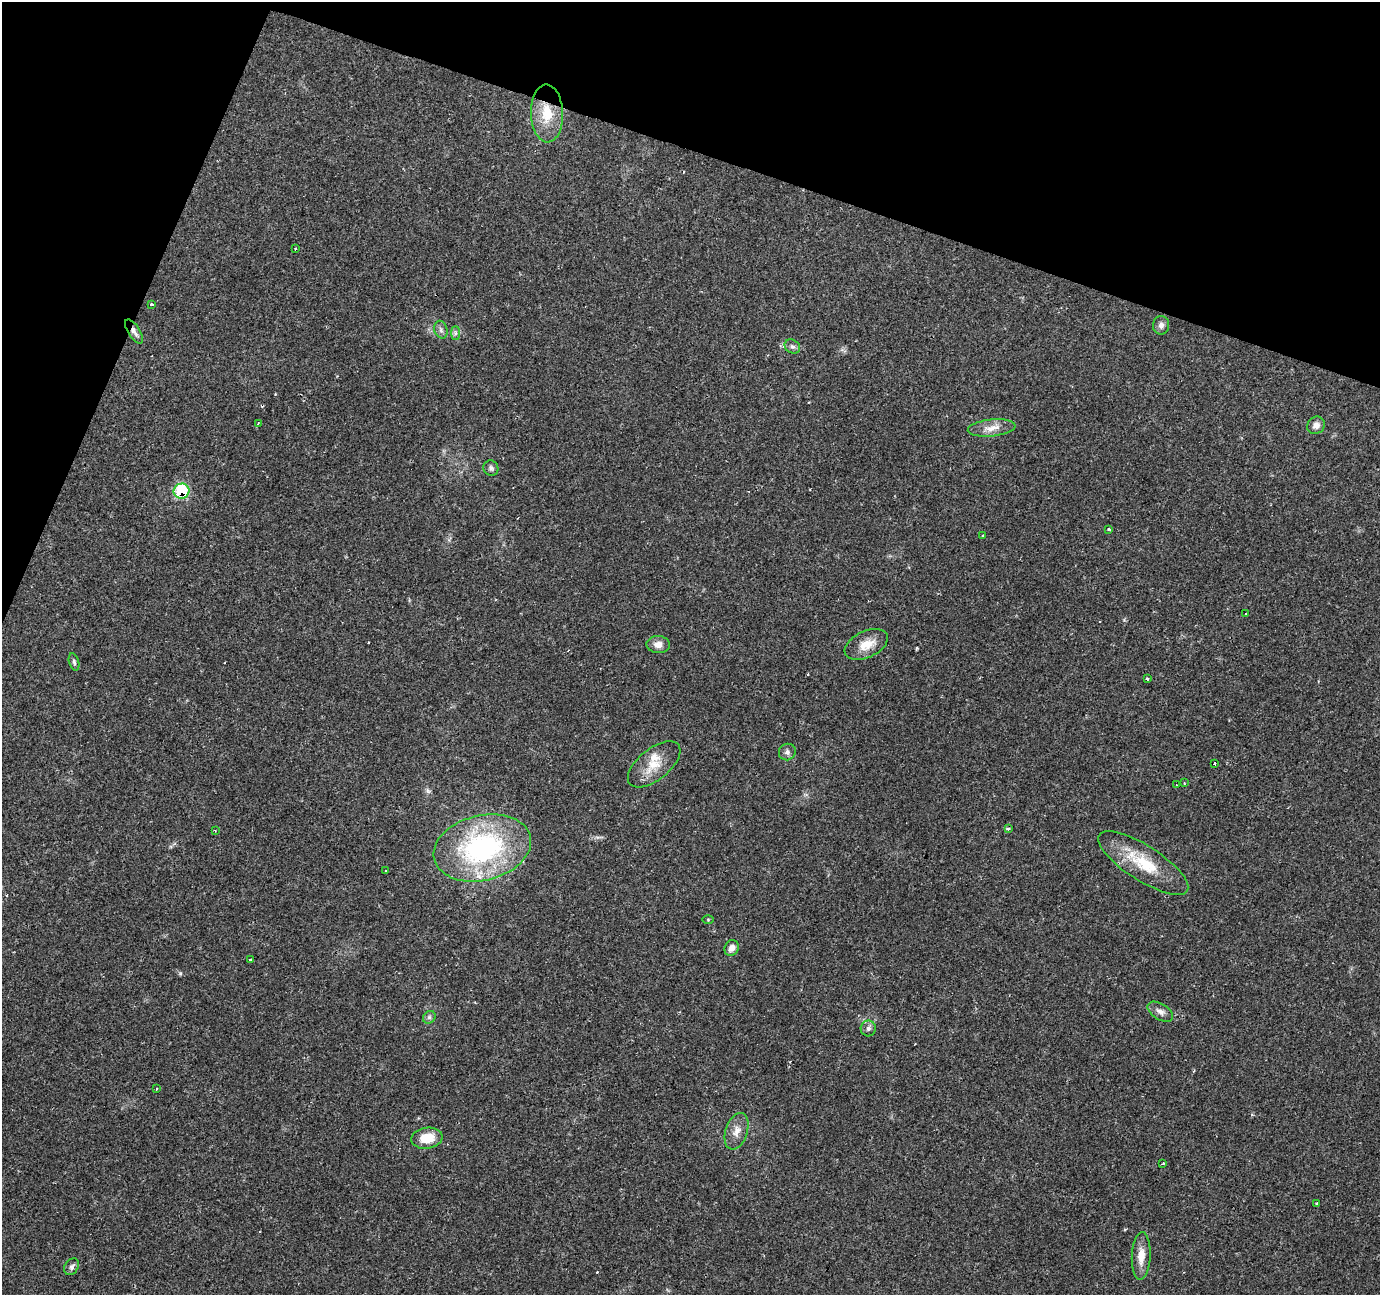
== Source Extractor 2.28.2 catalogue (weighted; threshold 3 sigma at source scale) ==
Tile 2 of 4 x 4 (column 2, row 1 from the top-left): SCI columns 1379-2756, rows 4087-5379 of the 5516 x 5652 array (HDU 1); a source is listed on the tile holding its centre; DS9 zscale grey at full resolution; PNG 1382 x 1297 px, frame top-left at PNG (2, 2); each listed source drawn as its Kron ellipse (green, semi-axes under 4 px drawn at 4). Shown black and unused: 17% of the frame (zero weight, under 2 of 3 exposures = <1% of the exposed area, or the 3 px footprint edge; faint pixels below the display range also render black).
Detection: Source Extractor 2.28.2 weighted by HDU 2 'WHT'; one run over the whole footprint, this tile lists its part. Background 0.0606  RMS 0.0045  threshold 0.0203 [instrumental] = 3 sigma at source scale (4.5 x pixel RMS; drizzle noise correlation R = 1.50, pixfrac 1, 0.0396/0.0396 arcsec/px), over >= 5 px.
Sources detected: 54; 10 cosmic-ray / hot-pixel residue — neither listed nor drawn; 1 inside a brighter listed object's ellipse — not listed separately; the other 43 listed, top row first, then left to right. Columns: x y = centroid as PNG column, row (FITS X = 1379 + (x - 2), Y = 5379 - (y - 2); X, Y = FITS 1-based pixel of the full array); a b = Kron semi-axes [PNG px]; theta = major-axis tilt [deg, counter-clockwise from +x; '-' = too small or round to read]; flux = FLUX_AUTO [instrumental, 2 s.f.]
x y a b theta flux
547 113 29 16 -88 13
295 249 3 3 - 0.93
151 304 3 3 - 1.3
1161 325 9 8 - 1.8
441 330 9 6 -75 1.4
134 331 14 6 -57 2.1
455 333 7 4 -90 1
792 346 8 6 -33 1.3
258 423 3 3 - 0.86
1316 425 9 8 - 2.6
992 428 24 8 6 5
491 468 8 7 - 1.2
181 491 8 7 - 28
1109 529 3 3 - 1.5
983 536 3 3 - 0.86
1246 614 3 3 - 1.5
658 644 12 8 -2 3.6
866 644 23 13 25 7
74 662 9 5 -75 0.96
1147 679 3 3 - 2.2
787 752 8 8 - 1.7
1214 763 3 3 - 6.4
654 764 31 15 39 9.7
1184 783 3 3 - 0.29
1176 785 3 2 - 0.39
1008 829 3 3 - 3
215 830 3 2 - 0.31
482 848 49 32 14 82
1143 863 52 17 -33 20
386 870 3 2 - 0.41
708 920 5 3 - 0.4
732 948 8 7 - 2.6
251 960 3 2 - 0.55
1160 1012 14 8 -31 2.5
429 1017 7 5 45 1
868 1028 8 7 - 1.4
156 1089 3 3 - 0.66
737 1131 19 11 71 4.5
427 1138 16 10 8 9
1163 1163 3 3 - 1.2
1317 1203 3 3 - 0.7
1141 1256 24 9 87 5.8
71 1267 9 6 58 1.3
Overlapping masked pixels (flux is a lower limit): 3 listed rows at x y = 134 331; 181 491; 482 848